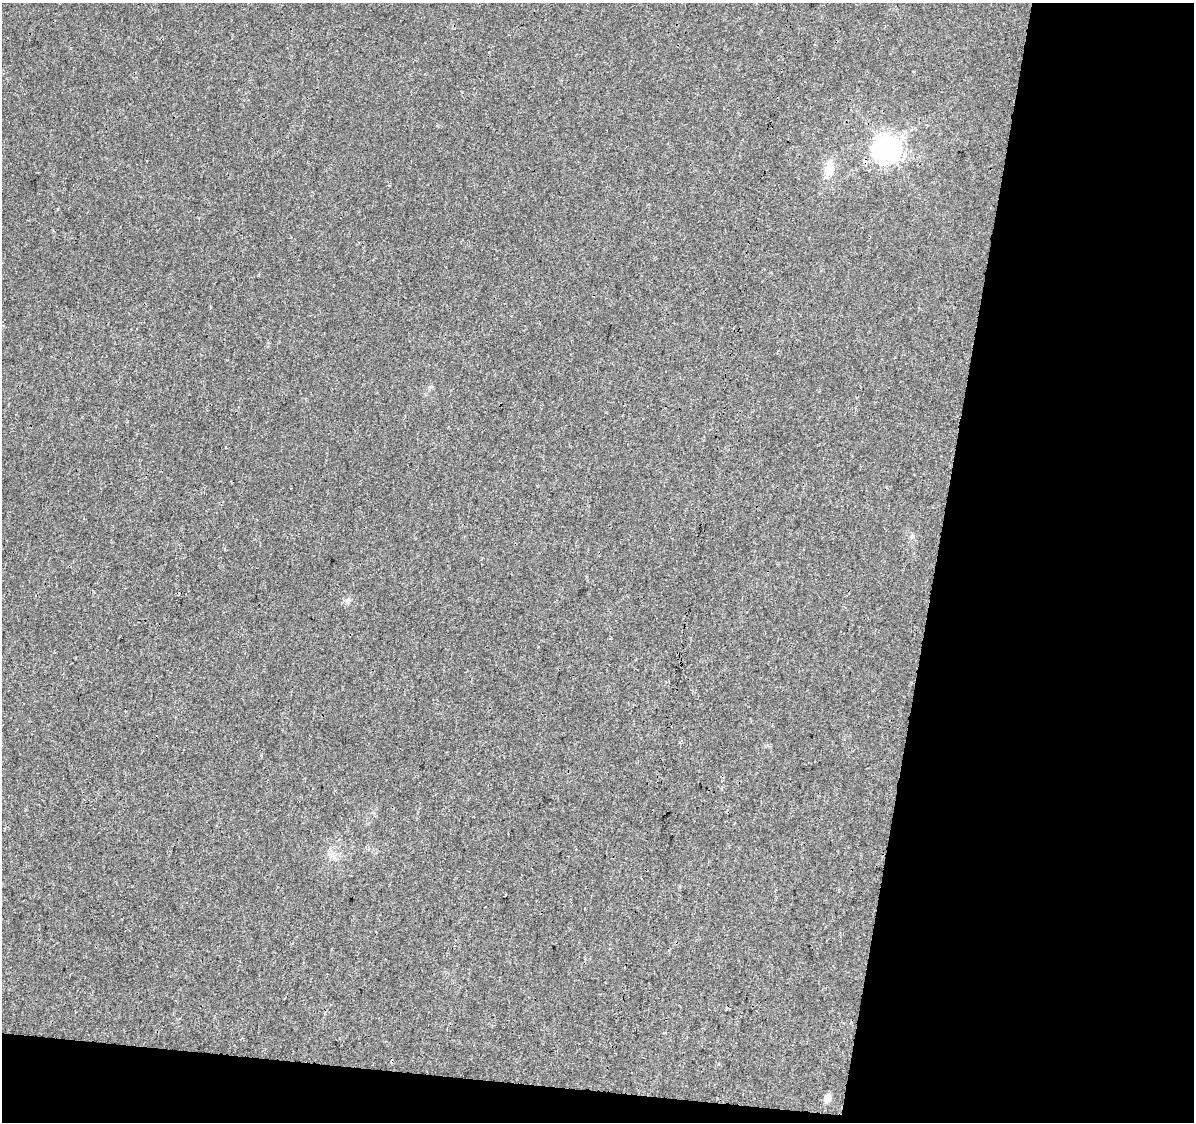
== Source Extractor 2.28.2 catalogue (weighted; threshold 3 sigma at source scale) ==
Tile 4 of 2 x 2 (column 2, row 2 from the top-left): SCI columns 1193-2384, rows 129-1248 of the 2384 x 2480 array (HDU 1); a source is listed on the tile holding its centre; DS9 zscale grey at full resolution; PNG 1196 x 1124 px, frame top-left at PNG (2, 3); no overlay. Shown black and unused: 25% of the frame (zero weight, under 3 of 4 exposures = <1% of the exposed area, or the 3 px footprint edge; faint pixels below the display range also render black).
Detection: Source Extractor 2.28.2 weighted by HDU 2 'WHT'; one run over the whole footprint, this tile lists its part. Background 0.0111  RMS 0.0031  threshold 0.0142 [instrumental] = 3 sigma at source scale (4.5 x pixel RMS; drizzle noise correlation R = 1.50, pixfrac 1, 0.0396/0.0396 arcsec/px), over >= 5 px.
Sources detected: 4; all 4 listed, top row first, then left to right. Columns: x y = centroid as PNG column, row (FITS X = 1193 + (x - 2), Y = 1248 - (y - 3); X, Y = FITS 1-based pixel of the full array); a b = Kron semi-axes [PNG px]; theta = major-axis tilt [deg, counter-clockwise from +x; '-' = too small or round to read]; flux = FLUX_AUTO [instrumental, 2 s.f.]
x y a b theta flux
886 148 8 8 - 340
829 168 24 10 81 4.1
347 600 8 6 69 0.9
827 1098 5 5 - 5.3